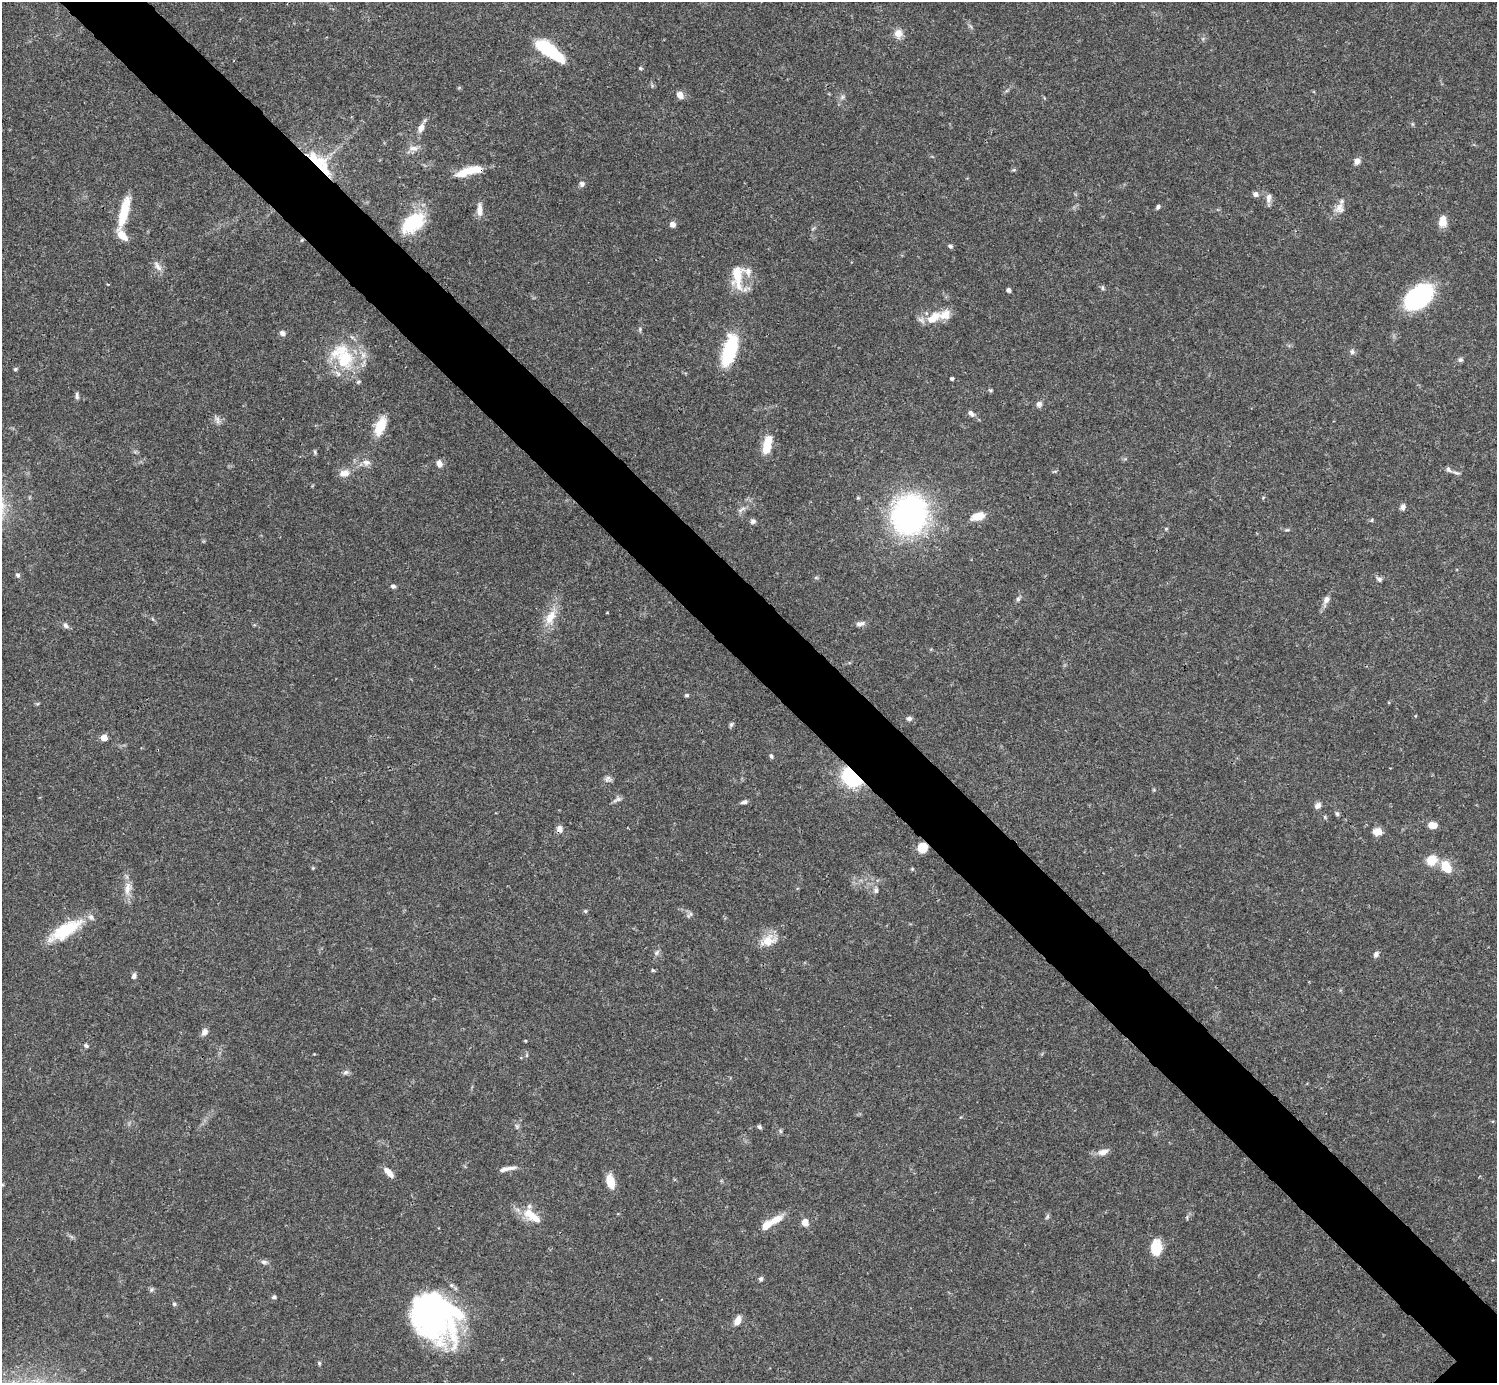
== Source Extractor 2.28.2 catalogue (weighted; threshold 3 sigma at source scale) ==
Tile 11 of 4 x 4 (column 3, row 3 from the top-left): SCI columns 2990-4484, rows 1539-2919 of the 5982 x 5981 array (HDU 1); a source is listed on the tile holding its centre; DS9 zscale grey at full resolution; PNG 1499 x 1385 px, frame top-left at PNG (2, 2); no overlay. Shown black and unused: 6% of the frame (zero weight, under 3 of 4 exposures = <1% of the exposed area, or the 3 px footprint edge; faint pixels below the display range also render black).
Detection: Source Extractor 2.28.2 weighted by HDU 2 'WHT'; one run over the whole footprint, this tile lists its part. Background 0.0412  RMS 0.0027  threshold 0.012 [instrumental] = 3 sigma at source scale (4.5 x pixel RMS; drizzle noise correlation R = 1.50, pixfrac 1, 0.05/0.05 arcsec/px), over >= 5 px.
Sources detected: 133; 3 inside a brighter object's white glare — not listed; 11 inside a brighter listed object's ellipse — not listed separately; the other 119 listed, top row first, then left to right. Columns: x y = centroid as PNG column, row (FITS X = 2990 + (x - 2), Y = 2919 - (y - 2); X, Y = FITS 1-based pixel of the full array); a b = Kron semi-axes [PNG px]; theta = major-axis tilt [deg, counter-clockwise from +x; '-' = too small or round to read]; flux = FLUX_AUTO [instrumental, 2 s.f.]
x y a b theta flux
898 33 10 10 - 2.4
550 51 34 11 -37 15
640 68 5 4 - 0.34
680 95 8 6 -52 1.8
842 97 7 6 - 0.67
421 128 12 8 63 1.8
413 148 15 7 -1 1.7
1357 161 8 7 - 1.3
319 165 26 14 41 9.8
473 170 24 10 7 5.3
1014 170 6 4 -17 0.33
582 184 7 7 - 0.82
1255 194 6 6 - 1.1
1269 198 12 7 75 1.4
1158 207 5 4 - 0.67
1340 208 15 12 67 2.3
479 210 17 7 -90 1.9
124 211 37 9 76 7.9
1443 221 13 8 84 3.1
412 223 28 17 36 15
672 224 7 6 - 1.2
302 240 5 3 - 0.28
950 246 6 5 - 0.56
158 266 16 7 -54 1.5
737 275 35 15 -89 7.4
1102 288 6 5 - 0.46
1008 290 4 4 - 0.87
1418 297 30 18 41 29
933 318 22 12 41 5.1
640 329 6 4 51 0.38
282 333 6 6 - 0.99
729 350 34 13 74 17
1352 352 8 7 - 0.73
345 359 27 23 77 13
1460 360 6 6 - 0.62
15 369 5 4 - 0.39
952 378 4 3 - 0.5
358 382 6 5 - 0.4
990 390 6 3 -18 0.32
77 396 9 5 -89 0.69
1039 404 8 7 - 0.89
971 414 11 7 -48 0.97
217 419 8 7 - 1
380 426 22 10 68 6.1
767 442 19 9 79 5
315 452 6 4 -72 0.39
366 462 11 8 3 1.5
439 464 9 7 -69 1.3
1448 469 9 5 -50 0.72
344 473 14 8 8 2.2
1456 473 12 3 -10 0.59
1403 507 7 6 - 0.98
741 509 13 4 38 0.83
910 515 31 26 70 78
978 516 15 8 16 4
1372 520 5 3 - 0.26
753 521 6 5 - 0.87
1166 529 5 4 - 0.29
1287 530 6 4 17 0.34
18 575 6 5 - 0.6
816 578 6 4 0 0.37
1379 579 7 6 - 0.7
393 586 6 5 - 0.63
1018 599 6 6 - 0.54
1326 600 11 8 62 1.4
607 613 4 3 - 0.17
550 617 23 12 63 4.7
860 624 11 6 8 1.1
65 625 9 6 -56 0.82
687 695 6 4 -2 0.41
909 718 7 6 - 0.7
731 724 6 6 - 0.53
104 738 5 5 - 3.9
771 756 6 5 - 0.43
852 777 13 10 -44 31
608 779 9 8 - 0.91
617 800 13 5 23 0.78
744 802 9 5 12 0.76
1317 806 8 6 45 1.2
1337 814 6 5 - 0.5
1325 817 6 4 -72 0.34
1432 825 10 7 -3 2.8
560 829 10 7 -83 1.2
1377 832 9 7 2 3
923 847 9 9 - 4.4
1431 860 12 10 40 4.5
1446 867 16 11 -56 4.4
128 888 20 9 80 2.8
876 890 7 6 - 0.7
585 911 5 4 - 0.42
691 914 7 4 71 0.51
65 930 42 14 31 12
768 941 21 13 15 4.2
656 953 8 5 72 0.69
1376 954 7 6 - 0.87
653 970 5 4 - 0.34
134 976 7 5 69 0.86
204 1032 10 7 61 1.2
86 1046 6 5 - 0.53
346 1072 7 6 - 0.68
759 1127 5 4 - 0.51
780 1131 6 4 -71 0.36
1103 1152 13 7 16 1.9
510 1168 16 5 1 1.4
389 1173 13 6 -47 2.3
610 1182 13 7 -75 5
532 1216 28 11 -36 5.2
1047 1217 8 4 54 0.45
776 1219 18 9 28 3.4
805 1222 7 6 - 2.3
1156 1248 16 11 -89 6.2
264 1262 9 6 -9 0.76
761 1279 6 5 - 0.59
151 1290 7 4 59 0.45
274 1297 5 5 - 0.56
174 1304 5 5 - 0.43
430 1314 52 39 -33 72
737 1321 12 6 66 2.2
319 1363 5 4 - 0.35
Overlapping masked pixels (flux is a lower limit): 7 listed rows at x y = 319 165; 473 170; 302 240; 729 350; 852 777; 560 829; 923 847